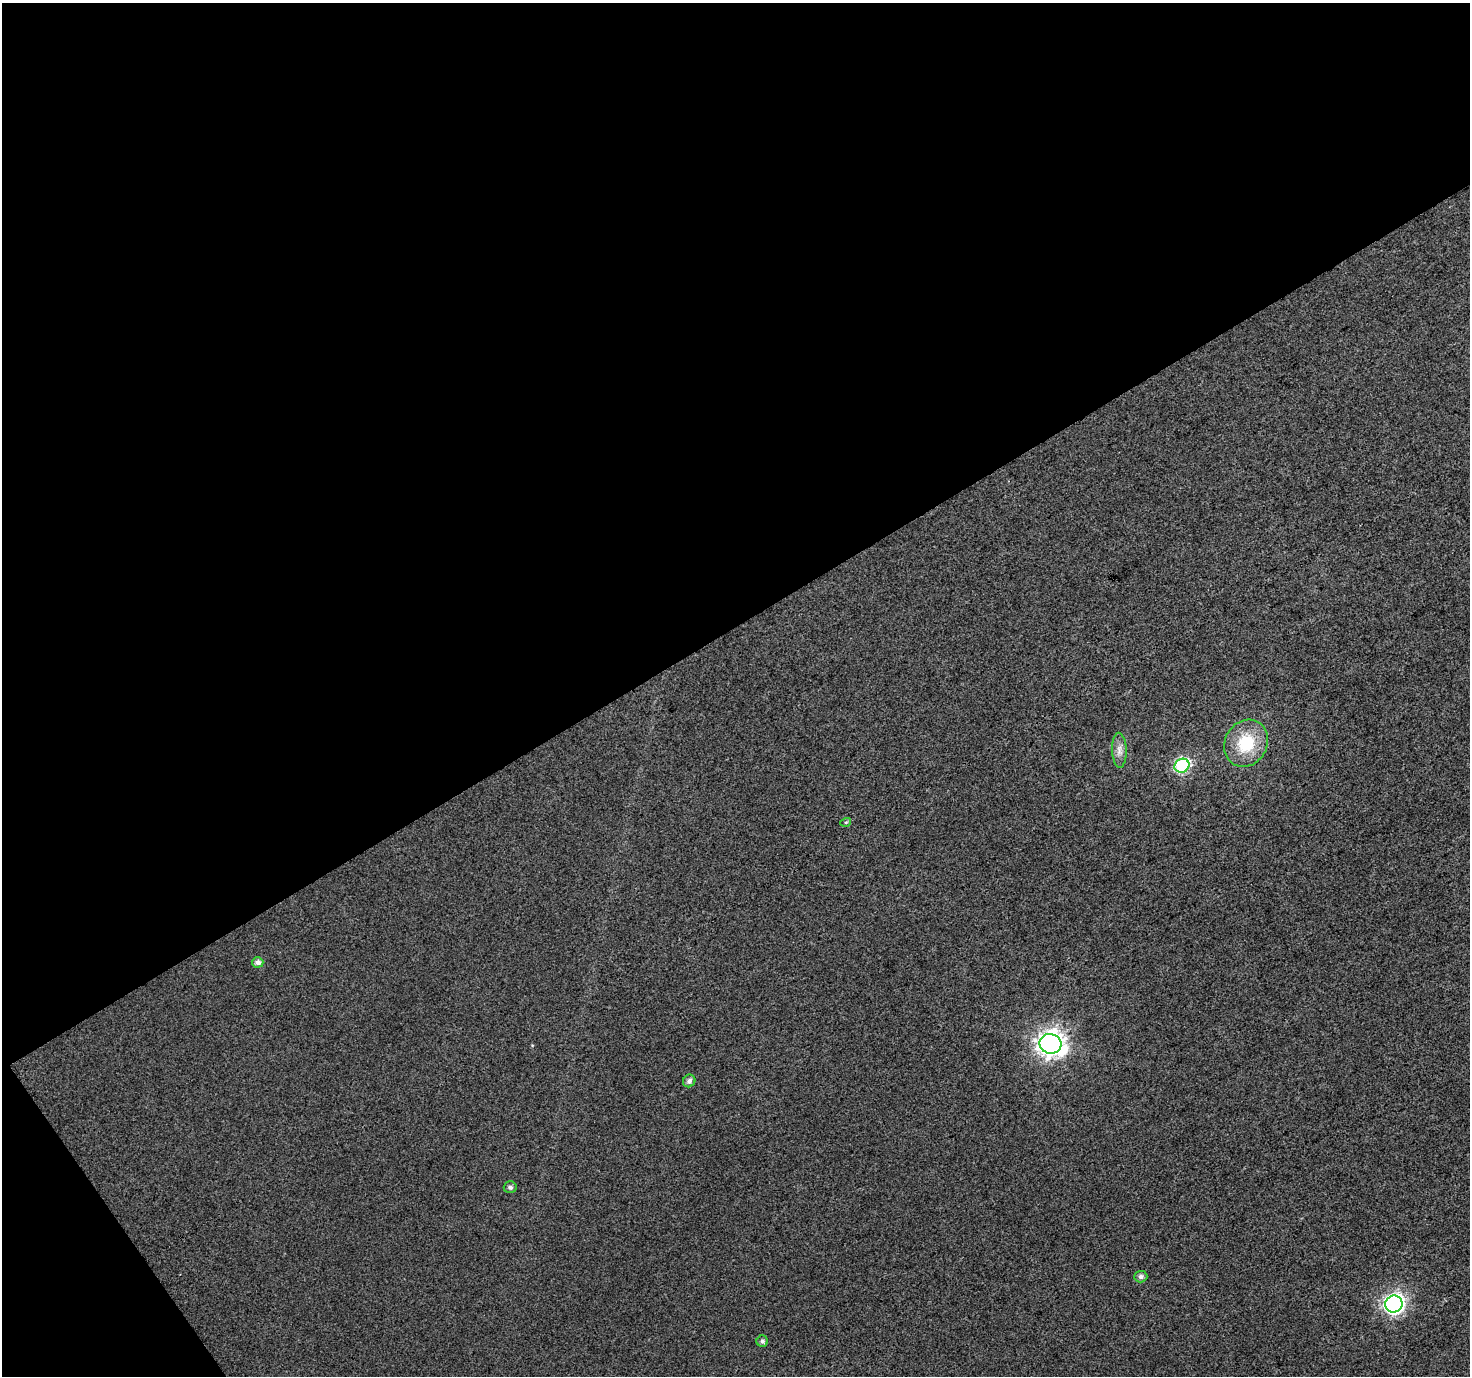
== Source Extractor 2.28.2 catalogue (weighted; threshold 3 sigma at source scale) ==
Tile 1 of 2 x 2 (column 1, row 1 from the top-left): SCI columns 1-1468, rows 1443-2816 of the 2940 x 2902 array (HDU 1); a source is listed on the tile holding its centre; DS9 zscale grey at full resolution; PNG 1472 x 1378 px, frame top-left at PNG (2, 3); each listed source drawn as its Kron ellipse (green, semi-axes under 4 px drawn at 4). Shown black and unused: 47% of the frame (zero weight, under 3 of 4 exposures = <1% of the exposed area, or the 3 px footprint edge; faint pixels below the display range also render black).
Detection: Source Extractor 2.28.2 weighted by HDU 2 'WHT'; one run over the whole footprint, this tile lists its part. Background 0.0124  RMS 0.011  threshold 0.0494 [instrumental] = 3 sigma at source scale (4.5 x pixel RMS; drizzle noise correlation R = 1.50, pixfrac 1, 0.0396/0.0396 arcsec/px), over >= 5 px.
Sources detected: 11; all 11 listed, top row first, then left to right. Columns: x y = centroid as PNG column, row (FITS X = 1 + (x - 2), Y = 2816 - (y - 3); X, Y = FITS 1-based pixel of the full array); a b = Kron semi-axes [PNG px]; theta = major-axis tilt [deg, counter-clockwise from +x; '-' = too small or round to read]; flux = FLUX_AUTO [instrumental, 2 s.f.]
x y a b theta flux
1246 743 24 21 59 46
1119 750 17 7 -88 7.7
1182 766 7 6 - 150
846 822 5 3 - 1.1
258 962 5 5 - 5.5
1050 1044 11 10 - 870
689 1081 6 6 - 4.4
510 1187 6 6 - 3.7
1141 1277 6 6 - 3.7
1394 1304 9 8 - 410
762 1341 6 5 - 3.1